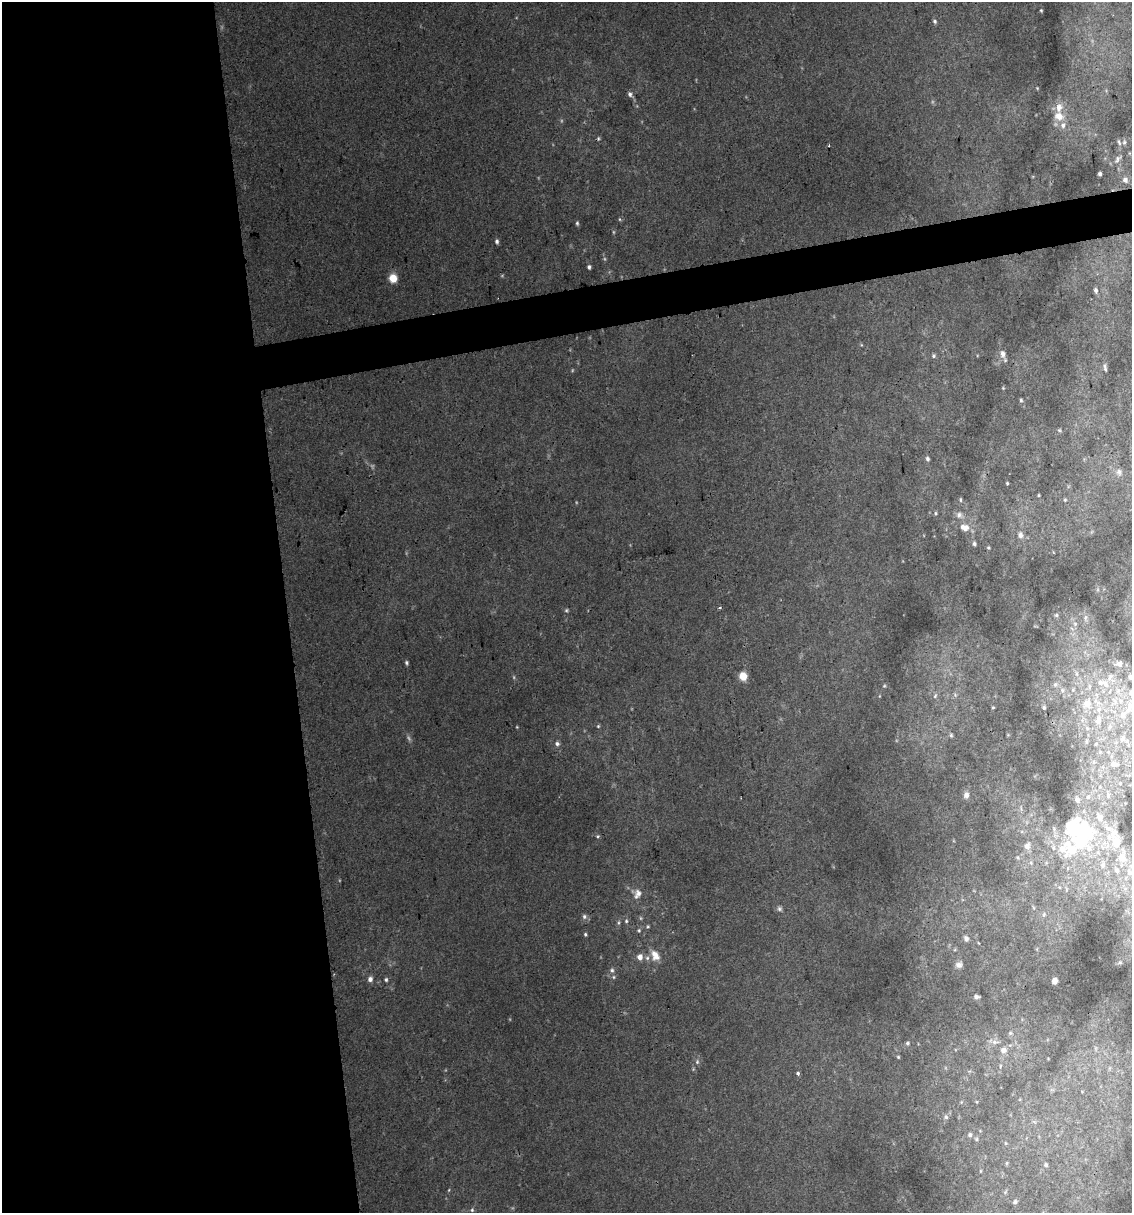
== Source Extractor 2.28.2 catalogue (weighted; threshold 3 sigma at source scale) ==
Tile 9 of 4 x 4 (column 1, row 3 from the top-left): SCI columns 25-1154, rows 1212-2422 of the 4616 x 4845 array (HDU 1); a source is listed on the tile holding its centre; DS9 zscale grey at full resolution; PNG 1134 x 1215 px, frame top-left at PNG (2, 2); no overlay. Shown black and unused: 28% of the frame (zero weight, under 2 of 3 exposures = <1% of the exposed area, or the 3 px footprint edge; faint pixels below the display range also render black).
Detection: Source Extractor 2.28.2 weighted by HDU 2 'WHT'; one run over the whole footprint, this tile lists its part. Background 0.0617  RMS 0.0076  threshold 0.0344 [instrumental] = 3 sigma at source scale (4.5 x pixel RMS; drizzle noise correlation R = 1.50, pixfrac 1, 0.0396/0.0396 arcsec/px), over >= 5 px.
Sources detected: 148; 8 too faint to see at this stretch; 1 inside a brighter object's white glare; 1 cosmic-ray / hot-pixel residue — not listed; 14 inside a brighter listed object's ellipse — not listed separately; the other 124 listed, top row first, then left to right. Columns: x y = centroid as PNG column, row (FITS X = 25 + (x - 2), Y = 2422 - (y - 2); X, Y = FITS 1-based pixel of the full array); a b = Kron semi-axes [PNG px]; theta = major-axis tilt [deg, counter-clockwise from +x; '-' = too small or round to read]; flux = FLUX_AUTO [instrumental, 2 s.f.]
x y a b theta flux
1041 10 3 2 - 0.8
935 21 5 5 - 1.5
1037 88 4 4 - 0.59
630 94 7 6 - 2.3
1059 116 14 12 -27 11
1119 142 9 4 -71 1.7
1124 142 8 5 89 1.7
829 146 3 2 - 0.64
1118 159 12 7 59 3.6
1100 174 4 3 - 1.8
1125 180 8 7 - 3.4
577 223 5 4 - 1.2
497 241 5 4 - 2
589 267 4 4 - 1.8
393 278 6 6 - 14
1096 290 7 5 -78 2.4
1003 354 12 8 -74 4.5
933 356 6 6 - 1.7
1105 367 11 4 -78 2
1003 388 4 4 - 0.72
1021 400 5 4 - 1.3
1059 430 5 5 - 0.98
927 459 6 5 - 1.8
1119 472 10 9 - 3.8
1007 483 3 3 - 0.81
1039 495 4 3 - 0.75
960 500 7 3 -90 1.1
1065 500 4 4 - 0.85
936 513 5 4 - 1.1
959 515 9 9 - 4
964 527 12 8 -15 7.8
1020 535 8 7 - 3.7
974 543 5 4 - 1.8
988 548 5 4 - 1
720 608 3 3 - 1.2
1056 615 6 5 - 1.3
1085 617 8 5 -85 2.1
1075 624 6 4 -48 1.5
407 663 5 4 - 1.4
1119 664 6 6 - 4.1
1077 674 7 4 -71 1.5
743 676 8 7 - 11
1110 677 11 6 57 3.1
1130 677 6 5 - 2.5
1055 684 8 5 63 2
1106 685 12 8 -65 6.1
884 686 5 4 - 0.84
1089 686 9 4 82 2.1
1062 690 7 5 84 1.9
1073 690 5 5 - 1.3
1131 693 11 8 87 5.4
955 695 6 5 - 1.3
935 696 8 4 55 1.2
1114 701 13 6 -66 5.1
1087 704 11 10 - 12
993 707 4 4 - 0.84
1044 708 5 4 - 1.3
1123 715 12 9 67 8.5
1098 720 16 10 75 11
598 726 5 4 - 0.88
517 727 4 3 - 0.64
1110 727 8 6 70 3.1
1087 728 8 6 -84 3.1
951 735 5 4 - 0.99
1122 739 12 9 70 5.9
1086 741 11 4 90 2.2
557 744 6 6 - 2.2
1096 744 6 6 - 1.6
1114 764 13 8 -3 5
1120 783 5 3 - 0.61
966 795 9 7 87 3.6
1108 795 8 5 -89 1.8
1088 797 7 6 - 2.7
1077 799 8 7 - 3.4
1100 817 8 6 -68 6
1054 829 7 6 - 2.1
1084 830 19 16 -70 52
598 836 5 4 - 0.96
1116 842 16 10 88 9.1
1027 846 11 9 77 5.1
1071 849 23 20 -69 34
1122 858 7 6 - 9.1
1031 863 5 5 - 1.6
1103 865 9 6 78 2.5
1117 870 7 6 - 1.8
1129 872 9 7 -73 2.9
1059 887 6 4 -45 1.2
637 894 14 9 66 5.9
1034 908 8 3 -71 1.3
779 909 7 6 - 2.1
1044 915 8 6 88 2.4
584 916 7 6 - 2.3
626 921 6 5 - 1.3
648 926 5 4 - 0.94
639 930 5 4 - 1.1
585 934 5 4 - 1.2
966 938 8 6 -57 2.6
655 955 16 10 -59 8.6
640 957 6 6 - 5.5
1120 963 5 3 - 0.89
959 965 9 7 23 3.4
612 970 6 6 - 1.9
614 977 6 5 - 1.4
370 979 5 5 - 3.6
386 980 5 4 - 1.4
1055 981 5 5 - 4.1
976 997 6 4 -4 2.2
1010 1033 7 6 - 1.7
995 1042 12 7 -4 4.5
907 1043 5 4 - 1.5
1003 1050 8 8 - 5.4
898 1057 5 4 - 0.84
697 1062 7 5 89 1.8
1000 1066 6 4 88 1.1
798 1073 4 3 - 2.1
946 1117 7 6 - 1.9
970 1135 6 5 - 2
976 1139 5 5 - 1.1
1005 1143 5 3 - 0.76
1006 1163 6 4 88 0.89
1046 1165 6 5 - 1.9
1005 1192 6 4 48 1.2
1015 1202 6 5 - 1.8
472 1210 6 5 - 1.5
Isophote crosses this tile's border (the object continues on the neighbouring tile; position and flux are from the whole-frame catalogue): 2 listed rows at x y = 1130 677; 1131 693